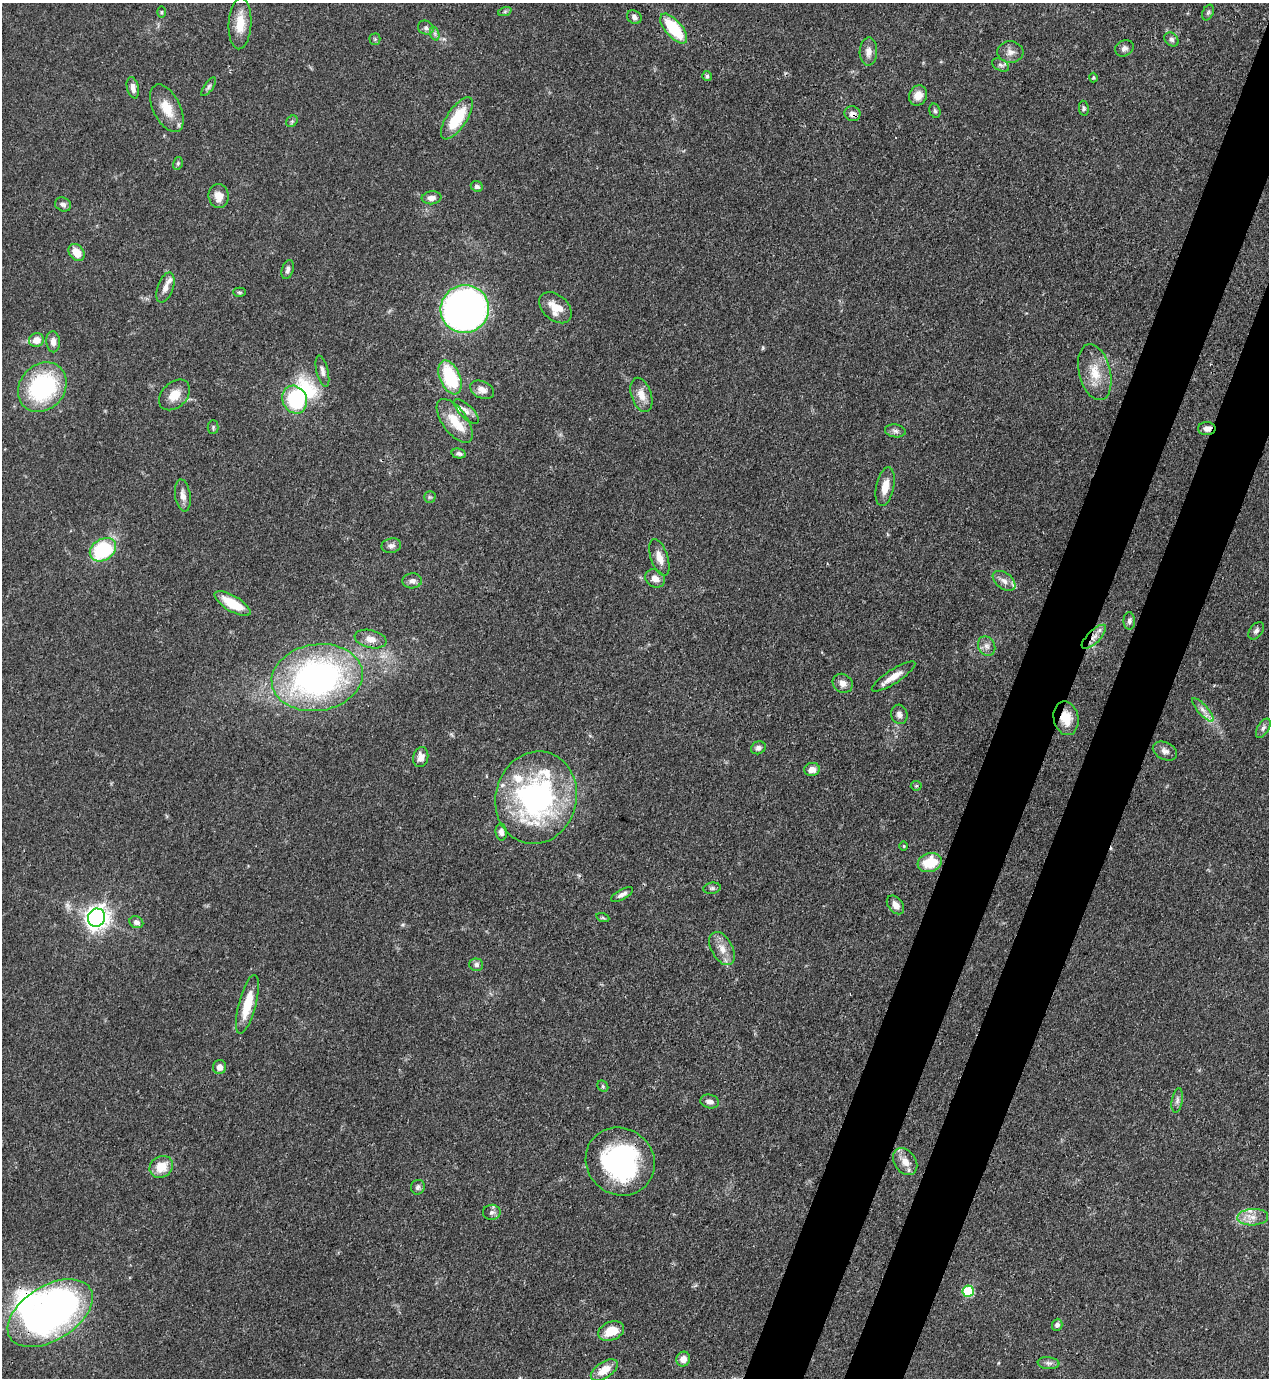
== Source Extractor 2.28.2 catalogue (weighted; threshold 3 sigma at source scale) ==
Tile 10 of 4 x 4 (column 2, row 3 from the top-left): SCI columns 1490-2756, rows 1417-2792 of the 5646 x 5587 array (HDU 1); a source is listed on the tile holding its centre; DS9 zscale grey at full resolution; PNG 1271 x 1380 px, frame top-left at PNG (2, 3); each listed source drawn as its Kron ellipse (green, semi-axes under 4 px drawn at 4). Shown black and unused: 8% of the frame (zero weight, under 3 of 4 exposures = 7% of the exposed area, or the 3 px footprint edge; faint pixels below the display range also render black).
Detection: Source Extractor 2.28.2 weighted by HDU 2 'WHT'; one run over the whole footprint, this tile lists its part. Background 0.071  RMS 0.0036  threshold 0.0161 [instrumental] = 3 sigma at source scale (4.5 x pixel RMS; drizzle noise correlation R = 1.50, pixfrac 1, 0.05/0.05 arcsec/px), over >= 5 px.
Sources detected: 119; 1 inside a brighter object's white glare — neither listed nor drawn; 9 inside a brighter listed object's ellipse — not listed separately; the other 109 listed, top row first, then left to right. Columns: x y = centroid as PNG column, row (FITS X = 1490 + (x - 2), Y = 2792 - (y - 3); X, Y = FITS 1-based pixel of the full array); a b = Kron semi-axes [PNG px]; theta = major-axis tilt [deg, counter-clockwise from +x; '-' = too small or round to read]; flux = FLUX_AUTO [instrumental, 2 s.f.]
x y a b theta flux
505 11 7 4 19 0.61
161 12 6 4 89 0.44
1208 12 8 5 63 0.71
634 17 8 6 -36 1.3
240 24 25 11 87 7
426 28 8 6 -26 1.3
674 28 18 8 -50 18
435 34 7 4 -72 0.85
375 39 5 5 - 0.56
1171 39 8 6 -43 1.1
1124 48 9 7 29 1.4
868 52 14 9 88 2.7
1010 52 13 10 -4 2.6
1000 65 9 5 -27 1.2
707 76 5 4 - 0.92
1093 78 5 4 - 0.5
209 87 11 4 55 0.93
133 88 11 6 -77 1.9
918 96 10 8 62 3.7
167 108 26 13 -63 7.9
1084 108 7 5 -80 0.67
935 111 7 5 -73 0.73
852 114 8 7 - 1.9
457 118 24 10 56 15
292 121 6 5 - 0.69
178 163 6 5 - 0.59
477 186 6 5 - 1.1
219 196 12 10 -82 4.1
432 198 10 6 7 2.2
63 204 8 6 -24 1.2
77 252 9 7 -50 5.2
288 269 10 6 72 1.4
165 287 16 7 69 2.5
239 292 6 4 -1 0.56
556 308 19 12 -41 5.7
465 309 24 24 - 180
36 340 7 7 - 3.7
53 342 10 7 -86 2.2
322 371 16 6 -76 1.8
1095 372 28 15 -76 8.8
450 377 18 10 -67 23
42 387 27 22 48 44
482 390 12 8 -25 2.8
174 395 18 12 43 5.2
641 395 18 10 -71 4.2
295 400 14 12 -65 24
466 411 16 6 -44 2.2
455 421 25 12 -54 8.7
213 427 7 5 89 0.61
1207 429 9 6 0 2
895 431 10 6 -8 1.3
459 453 7 5 -13 0.95
885 487 20 9 78 4.8
183 495 16 7 -82 2.5
430 497 6 6 - 0.65
391 546 10 7 10 1.6
103 550 14 10 34 32
659 558 19 8 -72 3.8
655 578 10 8 -31 2.9
412 581 9 7 1 1.8
1004 581 13 8 -37 2.4
233 604 20 7 -30 11
1129 621 8 5 89 0.95
1256 631 10 6 51 1.2
1094 637 16 6 44 2.5
371 639 16 9 -13 3.4
987 646 10 8 -62 1.9
893 676 25 7 33 4.6
317 678 46 33 9 120
843 683 10 9 - 2.7
1203 710 15 5 -48 1.9
899 714 10 8 -75 1.8
1066 718 17 12 -78 6.4
1263 728 11 5 58 1.3
758 748 7 6 - 1.3
1165 751 13 8 -26 1.9
421 757 10 7 75 2.7
812 769 8 6 11 2.8
916 786 5 5 - 0.49
536 798 47 40 75 86
501 832 8 5 -80 1.6
904 846 5 3 - 0.34
930 862 12 9 17 11
712 888 8 5 9 0.9
622 894 12 5 29 1.6
895 905 10 7 -50 2.6
97 918 9 8 - 250
603 918 6 4 -19 0.51
136 922 7 6 - 1.5
722 949 18 10 -60 4.3
476 965 7 6 - 1.2
247 1004 30 8 75 10
220 1067 7 6 - 2.6
603 1086 6 5 - 0.59
1177 1100 12 5 80 1.4
710 1101 9 7 -13 1.9
620 1161 35 33 -39 60
905 1162 15 10 -54 3.8
161 1167 12 10 32 6.4
418 1187 7 7 - 1.2
492 1212 9 7 8 1.3
1253 1217 15 8 3 3.4
968 1291 6 5 - 20
50 1313 47 27 32 170
1057 1325 6 5 - 1.3
611 1331 13 9 22 7.5
683 1359 7 7 - 2.6
1048 1363 11 6 -6 1.4
604 1370 15 8 33 5.4
Overlapping masked pixels (flux is a lower limit): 7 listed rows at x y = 852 114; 1207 429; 1094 637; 1066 718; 620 1161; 50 1313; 604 1370